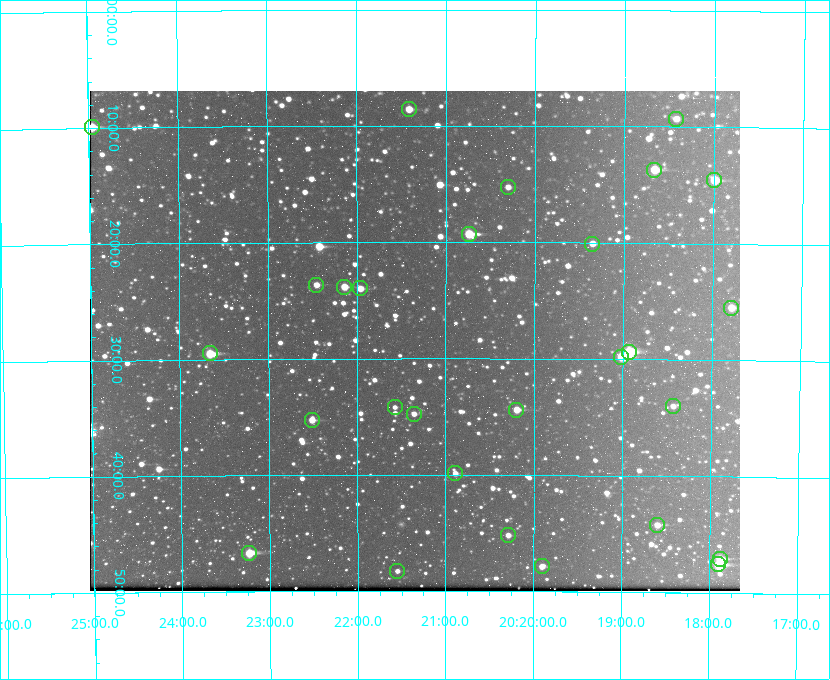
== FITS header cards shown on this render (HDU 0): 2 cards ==
NAXIS1  =                  650 / Width of table row in bytes
NAXIS2  =                  500 / Number of rows in table

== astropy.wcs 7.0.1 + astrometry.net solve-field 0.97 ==
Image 650 x 500 px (HDU 0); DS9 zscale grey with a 90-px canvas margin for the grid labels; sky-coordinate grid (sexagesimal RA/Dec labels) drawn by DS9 from the SOLVED WCS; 28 Tycho-2 reference stars matched to detected sources circled (green)
Header WCS: none
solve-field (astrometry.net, Tycho-2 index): SOLVED blind (the file carries no WCS)
Solved WCS: RA---TAN-SIP/DEC--TAN-SIP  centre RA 20:21:21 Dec +59:28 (305.34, +59.47 deg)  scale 5.16 arcsec/px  FOV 55.9' x 43.0'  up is -180 deg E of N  parity flipped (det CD > 0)
(file carries no celestial WCS; the grid is the blind solution)
Tycho-2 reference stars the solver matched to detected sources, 28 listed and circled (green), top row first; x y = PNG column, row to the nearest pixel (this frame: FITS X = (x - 92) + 1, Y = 500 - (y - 91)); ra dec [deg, ICRS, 3 dp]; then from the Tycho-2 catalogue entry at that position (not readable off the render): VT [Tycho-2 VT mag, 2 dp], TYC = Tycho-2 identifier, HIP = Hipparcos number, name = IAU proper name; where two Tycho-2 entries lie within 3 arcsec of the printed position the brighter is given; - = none
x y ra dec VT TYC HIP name
411 109 305.353 +59.143 10.51 3949-1307-1 - -
678 119 304.606 +59.155 10.95 3949-1673-1 - -
94 127 306.240 +59.165 8.78 3949-1539-1 100701 -
656 170 304.666 +59.228 9.63 3949-1325-1 - -
716 180 304.498 +59.243 9.91 3949-663-1 - -
510 187 305.075 +59.254 11.10 3949-857-1 - -
471 234 305.185 +59.322 8.95 3949-1869-1 - -
594 244 304.838 +59.335 10.93 3949-1877-1 - -
318 285 305.613 +59.394 10.81 3949-1261-1 - -
346 287 305.535 +59.397 10.37 3949-1383-1 - -
362 288 305.490 +59.400 10.79 3949-1179-1 - -
733 308 304.447 +59.425 10.97 3949-965-1 - -
631 352 304.733 +59.490 8.93 3949-1451-1 - -
212 353 305.915 +59.492 9.25 3949-1149-1 - -
623 357 304.755 +59.496 9.37 3949-615-1 - -
675 406 304.607 +59.567 11.00 3949-1861-1 - -
397 407 305.394 +59.570 11.70 3949-405-1 - -
518 410 305.049 +59.573 10.18 3949-1099-1 - -
416 414 305.340 +59.579 10.98 3949-39-1 - -
314 420 305.628 +59.588 10.19 3949-1517-1 - -
457 473 305.223 +59.664 11.52 3949-1631-1 - -
659 525 304.649 +59.737 10.61 3949-735-1 - -
510 535 305.073 +59.753 11.06 3949-89-1 - -
251 553 305.808 +59.778 8.73 3949-715-1 100545 -
722 559 304.470 +59.785 9.54 3949-1615-1 - -
720 564 304.474 +59.793 10.98 3949-1187-1 100048 -
544 566 304.976 +59.797 11.33 3949-1031-1 - -
399 571 305.387 +59.804 11.49 3949-285-1 - -